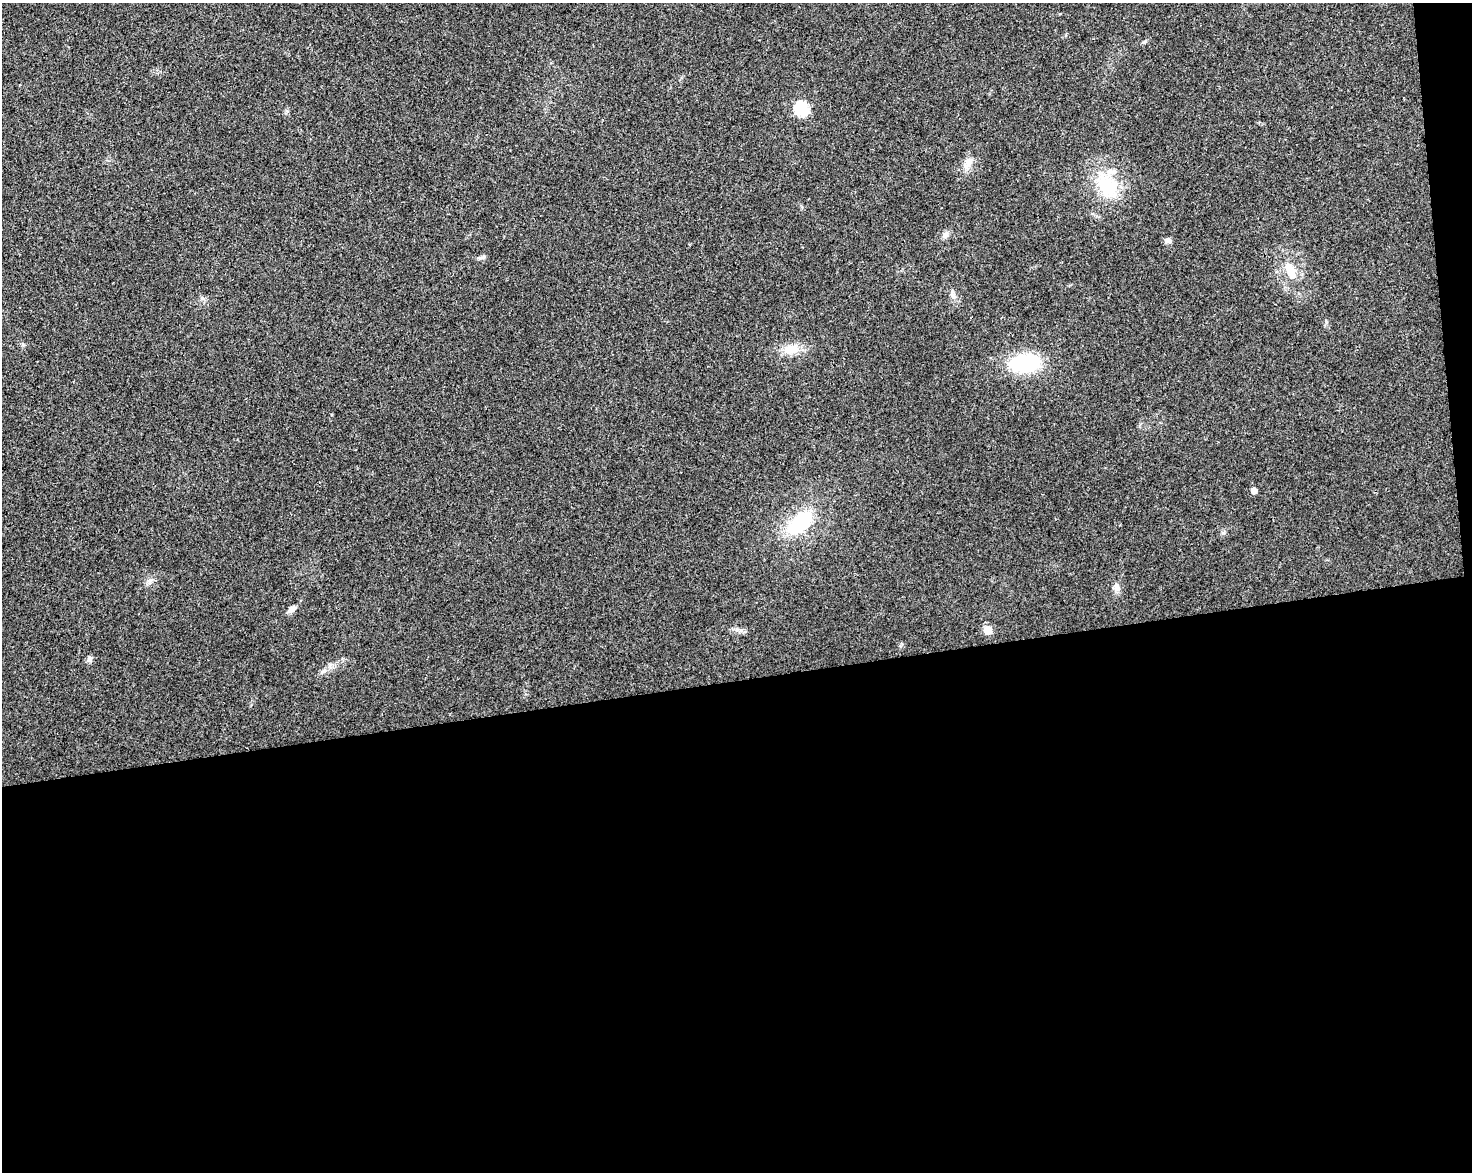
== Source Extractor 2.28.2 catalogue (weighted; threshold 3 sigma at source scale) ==
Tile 12 of 3 x 4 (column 3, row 4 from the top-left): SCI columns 3009-4478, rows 56-1225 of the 4503 x 4793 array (HDU 1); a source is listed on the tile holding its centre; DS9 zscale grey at full resolution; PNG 1474 x 1174 px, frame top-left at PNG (2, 3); no overlay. Shown black and unused: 43% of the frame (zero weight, under 3 of 4 exposures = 5% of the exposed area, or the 3 px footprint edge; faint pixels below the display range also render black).
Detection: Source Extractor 2.28.2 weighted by HDU 2 'WHT'; one run over the whole footprint, this tile lists its part. Background 0.0167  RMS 0.0027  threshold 0.0123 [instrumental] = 3 sigma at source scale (4.5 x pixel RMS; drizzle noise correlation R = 1.50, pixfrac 1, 0.0396/0.0396 arcsec/px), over >= 5 px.
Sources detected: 19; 1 inside a brighter listed object's ellipse — not listed separately; the other 18 listed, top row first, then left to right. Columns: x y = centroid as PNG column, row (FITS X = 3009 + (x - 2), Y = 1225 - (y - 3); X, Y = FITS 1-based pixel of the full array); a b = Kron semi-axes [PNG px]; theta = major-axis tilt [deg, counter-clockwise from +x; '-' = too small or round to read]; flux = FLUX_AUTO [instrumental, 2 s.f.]
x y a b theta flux
802 109 7 6 - 35
968 163 20 8 57 2.5
1107 186 32 21 -53 13
946 235 10 8 74 1
1168 240 8 6 -10 1
483 257 7 6 - 0.69
1291 271 20 11 -63 5
954 295 7 5 89 0.75
202 298 6 5 - 0.57
791 349 20 12 9 4.5
1025 363 30 18 5 21
1254 490 5 5 - 1.9
801 523 28 15 37 19
1116 587 12 8 -76 1.4
291 609 13 7 37 1.2
988 630 6 5 - 6.2
89 659 8 6 69 0.82
323 671 8 4 36 0.65
Unlisted compact peaks at least as high as the median listed source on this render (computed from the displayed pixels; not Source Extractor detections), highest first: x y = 1223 533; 741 630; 1144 42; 287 111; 1326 322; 23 344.